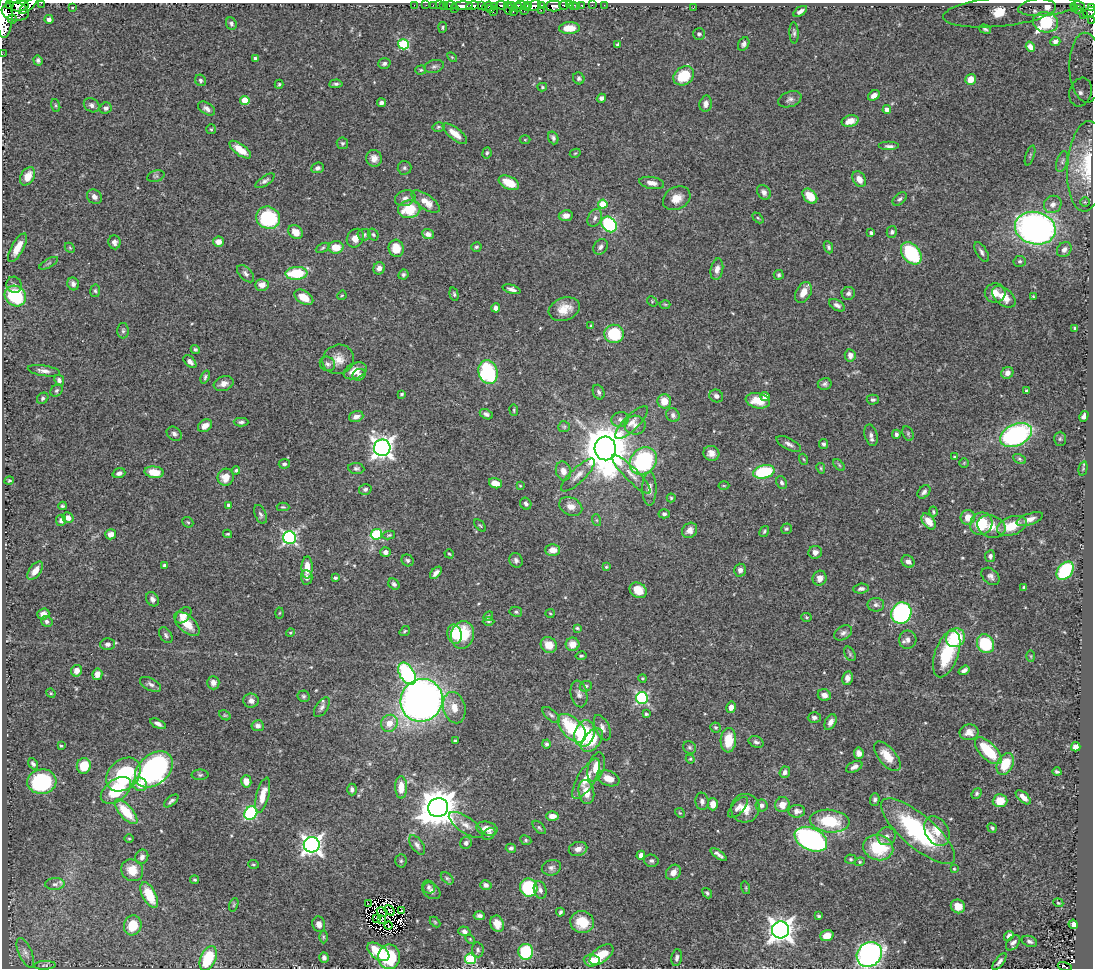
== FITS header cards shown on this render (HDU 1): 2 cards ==
NAXIS1  =                 1091
NAXIS2  =                  966

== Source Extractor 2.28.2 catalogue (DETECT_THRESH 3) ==
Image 1091 x 966 px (HDU 1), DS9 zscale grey, 1 PNG px = 1 image px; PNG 1095 x 970 px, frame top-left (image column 1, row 966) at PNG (2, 3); each listed source drawn as its Kron ellipse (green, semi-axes under 4 px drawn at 4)
Background 0.549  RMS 0.02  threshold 0.0592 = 3 sigma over >= 5 px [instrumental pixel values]
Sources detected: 529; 5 with non-positive FLUX_AUTO (blend fragments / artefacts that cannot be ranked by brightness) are neither listed nor drawn; of the other 524, the 500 brightest by FLUX_AUTO listed and drawn (24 fainter detections omitted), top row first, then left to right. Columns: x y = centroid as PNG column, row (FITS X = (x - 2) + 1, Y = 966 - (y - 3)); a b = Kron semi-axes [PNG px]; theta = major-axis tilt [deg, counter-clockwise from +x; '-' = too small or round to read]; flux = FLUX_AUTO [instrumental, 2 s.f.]
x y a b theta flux
41 3 2 2 - 27
9 4 2 2 - 59
414 5 2 2 - 6.3
426 5 2 2 - 4.1
433 5 2 2 - 7.5
439 5 2 2 - 4.6
443 5 4 3 - 18
451 5 6 2 -4 42
501 5 6 3 -1 130
511 5 4 3 - 120
523 5 7 3 -16 63
527 5 2 2 - 31
542 5 2 2 - 42
564 5 5 4 - 100
570 5 3 2 - 16
573 5 3 3 - 46
582 5 3 3 - 28
592 5 2 2 - 7.5
604 5 2 2 - 3.5
1077 5 7 3 -1 160
20 6 8 5 9 440
28 6 12 4 42 490
462 6 10 4 2 510
473 6 6 3 14 180
481 6 3 3 - 54
487 6 6 4 34 88
494 6 4 3 - 110
532 6 9 5 18 590
554 6 7 5 0 420
1047 6 29 9 6 13
72 7 3 3 - 1.3
517 7 5 4 - 59
577 7 3 2 - 6.8
1091 7 3 3 - 73
490 8 3 2 - 15
508 8 6 4 -81 19
693 8 2 2 - 7.2
455 9 3 2 - 13
1075 9 3 2 - 16
541 10 2 2 - 90
1079 10 2 2 - 3.8
15 11 13 9 -9 760
513 11 3 2 - 35
524 11 2 2 - 18
800 11 8 4 33 4.7
493 12 2 2 - 31
999 12 57 14 6 64
1089 12 6 4 24 49
1084 14 3 2 - 30
5 17 20 8 89 1600
12 19 4 3 - 110
49 19 4 4 - 8.6
1091 20 4 2 - 13
1046 22 12 10 -13 240
231 24 6 5 - 3.6
443 27 5 3 - 1.5
569 28 10 6 3 22
985 29 6 3 -16 2.4
794 33 10 4 -87 3.3
699 34 6 6 - 4.4
1055 41 5 4 - 4.7
403 44 5 5 - 94
744 44 7 5 61 3.7
618 45 3 3 - 2.4
1030 47 5 4 - 6
2 54 2 2 - 1.5
452 57 6 3 -45 1.5
255 58 4 3 - 2.8
38 60 5 4 - 3.2
384 63 6 5 - 3.7
434 66 10 6 15 4
1086 68 35 16 -88 73
421 70 5 4 - 1.8
684 76 11 8 37 44
579 78 6 5 - 3.4
971 79 6 5 - 17
201 80 6 5 - 3.3
279 84 4 3 - 1.8
336 84 7 4 5 3
542 87 5 4 - 1.6
1081 92 14 11 71 16
874 95 6 4 37 8.3
601 98 5 4 - 4.1
790 99 12 7 19 5.3
245 100 4 4 - 34
381 103 4 3 - 4.2
706 104 8 6 78 7.4
56 105 6 4 -71 2
92 105 8 6 -35 5.1
106 108 6 5 - 4.1
207 109 9 5 -32 5.1
887 109 4 4 - 8.3
850 121 8 5 16 15
438 127 6 4 15 2.1
211 129 5 5 - 1.7
455 134 15 6 -38 15
553 138 6 5 - 4.3
525 140 5 3 - 1.3
342 143 6 5 - 2.6
889 146 10 4 0 5
240 150 13 5 -36 22
487 153 6 4 82 2.5
575 153 5 4 - 1.4
1030 155 10 3 71 2
374 158 8 8 - 7.8
1062 162 11 5 74 3.2
1087 166 45 19 86 56
318 168 6 5 - 4.3
404 168 7 7 - 3
28 176 10 6 60 17
156 176 9 5 18 3
859 179 8 6 -57 11
265 181 11 4 34 4
509 183 11 6 -25 23
652 183 13 6 -10 9
764 192 8 6 -52 5.3
810 196 9 6 -47 24
94 197 8 6 -42 5.8
405 198 10 7 19 6.7
677 198 14 11 28 15
900 199 8 5 41 3.2
425 202 16 7 -36 19
1085 202 5 5 - 1.8
603 204 5 4 - 34
1053 204 9 8 - 7.3
409 209 11 9 9 45
566 216 7 5 9 6.9
268 218 12 11 - 91
595 218 9 6 62 5.2
758 218 6 4 -45 1.9
609 224 8 6 -48 130
1035 228 20 16 -14 510
295 232 8 6 -43 13
892 232 6 5 - 2.9
871 233 4 3 - 2.7
373 234 6 5 - 2.2
428 234 6 5 - 5.3
364 235 6 6 - 3.2
355 238 10 8 57 10
114 242 7 6 - 4.8
218 242 5 5 - 11
336 247 7 6 - 19
476 247 5 5 - 2.7
600 247 8 6 52 5.1
828 247 6 4 -66 2.8
18 248 16 6 61 18
70 248 6 4 -45 1.9
322 248 7 4 28 2
396 248 8 7 - 20
1064 250 8 6 53 5.8
982 252 11 5 -59 4.8
911 253 12 8 -51 100
1020 261 6 5 - 2.4
49 263 10 3 29 2
379 268 6 5 - 6.8
717 269 11 6 79 7.6
296 273 11 6 3 55
246 274 10 6 -46 4.5
403 274 5 5 - 2.9
779 275 5 5 - 2.2
73 284 6 5 - 5.9
14 285 8 7 - 4.4
262 285 7 6 - 11
512 289 9 4 -17 5
95 291 6 5 - 2.3
803 292 11 7 62 13
848 293 6 6 - 3.8
995 293 10 9 - 13
454 294 7 4 -76 2.4
342 295 5 4 - 1.4
15 296 11 10 - 85
304 297 10 6 -33 18
1004 297 13 8 -40 19
1033 297 4 3 - 1.3
652 301 6 4 -47 1.5
665 304 5 3 - 1.4
837 305 9 5 -30 5.5
496 308 4 4 - 5.5
564 309 16 11 19 21
591 326 4 3 - 1.4
1075 328 3 3 - 2.8
123 331 8 6 90 2.9
614 334 9 9 - 73
195 349 5 4 - 2.1
850 355 6 5 - 6.9
338 359 16 14 21 16
190 362 8 5 -45 5.1
327 364 8 7 - 4.3
44 371 16 5 -9 6.7
355 371 12 7 23 17
488 372 12 9 -75 130
1007 373 6 5 - 7.1
359 375 7 5 27 5.2
205 377 7 4 69 2.8
59 380 6 4 -66 4.1
224 384 10 7 20 9
825 384 7 6 - 3.4
56 391 7 5 46 2.5
1027 391 4 3 - 3.6
599 392 7 5 -67 3.7
402 394 3 3 - 2.6
716 396 7 6 - 4.9
765 397 4 4 - 14
43 398 6 5 - 2.6
873 400 6 5 - 3.5
664 401 7 7 - 18
758 401 12 7 -11 23
514 410 5 3 - 1.4
486 414 7 4 -26 3.8
673 415 7 6 - 5.1
356 416 7 5 19 7.4
1084 416 5 4 - 5.6
620 419 9 7 16 5.1
241 422 7 4 -2 3.2
632 422 22 7 45 13
635 425 10 9 - 7.9
205 426 7 5 36 9.6
564 427 6 5 - 2.2
908 433 7 5 -65 2.3
174 434 8 6 -35 4.3
896 434 4 4 - 3.4
871 435 11 6 -74 5.4
1016 435 17 11 24 220
1060 439 7 6 - 2.5
789 444 13 5 -27 5.9
823 444 5 4 - 2.7
382 448 8 8 - 840
605 448 12 10 -86 5300
711 453 8 7 - 10
955 457 3 3 - 2.6
803 459 5 3 - 1.4
1019 459 7 4 -27 2.2
643 461 15 12 45 150
964 463 5 5 - 1.4
284 464 5 4 - 2.6
839 465 7 4 -46 1.9
356 468 8 5 -6 3.2
821 468 5 4 - 1.5
1083 468 7 4 76 2.1
236 470 4 4 - 2.4
563 471 9 7 -75 11
154 472 10 5 -6 21
764 472 11 6 13 88
119 473 6 4 19 5.5
631 474 26 6 -45 13
578 475 22 7 44 11
226 477 8 8 - 16
9 481 5 4 - 1.6
495 483 6 5 - 15
781 483 6 5 - 3.2
520 486 4 4 - 1.3
724 486 5 3 - 1.3
365 489 6 5 - 3.1
649 489 17 7 90 10
924 492 7 5 48 4
671 498 4 4 - 1.9
526 504 6 5 - 4
229 505 4 3 - 4.4
63 506 4 3 - 2.2
571 506 12 8 -26 11
283 507 6 4 -1 1.8
933 512 5 4 - 1.9
260 514 10 5 -67 4
664 514 5 4 - 3.1
968 517 7 7 - 16
68 518 6 5 - 9.3
1030 519 14 5 19 9.1
61 520 5 5 - 5.1
596 520 6 4 -70 1.7
929 521 9 6 -52 15
188 522 6 4 -42 2
981 524 11 10 - 48
480 525 7 3 -48 1.6
991 526 14 11 -19 17
1012 526 15 9 21 28
786 529 5 5 - 2.4
690 530 8 7 - 7.7
764 531 6 4 60 2.2
111 534 5 5 - 8.9
228 534 4 3 - 1.7
376 534 6 5 - 94
389 535 6 4 11 2
289 538 6 6 - 250
553 550 7 6 - 13
386 552 5 5 - 5.6
815 552 7 6 - 7.7
449 554 5 3 - 1.6
990 556 6 5 - 3.3
408 560 6 5 - 3.2
516 560 7 6 - 4.4
908 561 7 5 -38 6.6
165 565 4 3 - 3.3
606 567 4 3 - 2
307 568 11 5 89 19
740 570 6 6 - 6
35 571 10 5 54 10
1065 571 10 7 51 100
436 573 7 4 46 5.2
991 576 10 7 -41 5.2
307 577 7 6 - 4.9
335 578 4 3 - 2.1
820 578 7 7 - 9.4
394 584 6 5 - 3.3
1024 587 3 3 - 2.8
861 589 8 5 7 4.5
638 590 9 7 -32 20
152 599 7 6 - 4.9
876 605 8 7 - 4.8
516 612 6 5 - 2.5
279 613 5 3 - 1.3
550 613 5 4 - 1.5
901 613 11 10 - 250
43 614 6 5 - 7.3
183 615 9 6 47 12
488 616 5 4 - 2
806 617 5 4 - 1.6
47 621 6 5 - 3.5
489 621 6 3 0 1.4
187 624 15 8 -43 22
577 628 4 3 - 1.7
405 631 5 3 - 1.6
291 633 4 4 - 1.8
843 633 9 6 33 4.6
455 634 10 7 -76 30
166 635 9 5 -57 3.2
463 635 14 11 74 55
955 638 10 9 - 61
908 640 9 8 - 7
108 644 7 6 - 4.8
572 644 7 6 - 13
985 644 10 8 -59 74
549 645 8 7 - 18
850 654 8 5 -61 2.4
947 654 24 11 70 62
581 656 5 3 - 1.6
1031 656 6 4 -88 1.5
964 670 6 3 35 4.3
76 671 6 5 - 6.6
97 674 6 5 - 9.7
407 674 12 7 -59 170
643 678 4 4 - 1.7
847 678 7 5 79 7.5
213 683 7 6 - 6.8
151 684 11 6 -27 4.9
586 686 6 5 - 3
51 693 5 4 - 1.6
579 694 13 8 -78 6.6
824 695 6 6 - 7.7
304 696 6 6 - 2.7
642 698 6 6 - 190
422 700 22 20 49 980
251 701 8 7 - 6.2
322 707 11 6 55 4.9
731 707 6 4 78 7.8
454 708 16 11 -76 16
646 714 4 3 - 2.6
225 715 6 4 -29 1.7
551 715 11 5 -41 4
814 718 6 5 - 4.1
830 722 8 5 63 6.4
389 723 9 8 - 16
158 724 8 4 -26 5.6
258 726 6 5 - 5.5
716 727 5 5 - 2.2
572 728 17 10 -46 71
602 728 13 7 -66 7.1
969 732 9 8 - 9.2
585 733 13 10 73 92
592 740 14 8 50 28
728 740 12 7 85 34
455 741 3 3 - 2.2
756 742 8 5 -24 3.6
547 744 4 4 - 2.8
61 746 3 2 - 1.7
689 747 7 6 - 2.6
1076 747 4 4 - 12
988 751 17 8 -45 64
859 753 6 5 - 7.5
887 756 18 8 -50 24
690 759 5 4 - 1.6
33 764 6 4 -51 3.7
1005 764 11 8 62 37
84 766 8 7 - 24
596 767 15 8 73 17
854 767 9 5 26 6.2
154 769 21 15 41 260
785 772 6 5 - 4.9
1057 772 4 3 - 2.2
123 775 19 14 43 110
200 775 8 5 0 2.6
608 778 11 7 -22 16
586 779 23 8 60 22
246 781 6 5 - 12
42 782 14 12 7 110
140 784 7 6 - 19
401 787 11 6 -90 19
352 789 6 5 - 3.9
116 790 17 10 38 61
586 792 12 7 -79 17
977 793 6 4 48 2.4
263 795 18 6 75 20
1023 797 9 4 -41 9.3
875 800 6 5 - 3.6
171 801 8 3 39 3.1
702 801 9 6 -79 5.6
1000 801 7 6 - 20
713 804 6 5 - 14
762 805 6 6 - 4.3
782 805 7 7 - 12
738 807 13 6 47 7.2
438 808 10 9 - 3700
745 808 14 14 - 18
797 811 8 6 3 6.7
126 812 15 6 -48 40
251 813 7 6 - 130
680 813 5 4 - 1.4
552 816 6 5 - 11
830 821 20 11 -6 65
466 825 20 8 -34 12
539 827 8 4 -47 2.4
992 828 5 4 - 2.1
487 829 10 7 -12 15
918 831 47 16 -40 170
937 831 16 11 -60 19
489 834 7 5 42 3.4
887 836 9 9 - 7
129 839 5 3 - 1.3
811 839 17 11 -26 360
526 840 6 4 -25 2
466 843 6 5 - 4.3
312 845 8 8 - 690
417 845 11 6 -55 5.1
511 848 5 4 - 3.3
878 848 15 12 -15 65
578 849 9 7 14 7.5
641 855 4 4 - 6.1
719 855 9 3 -36 5
142 857 7 6 - 5.6
851 859 6 4 -4 2.2
401 861 7 5 88 2.4
651 861 7 6 - 3.4
860 862 5 4 - 1.8
253 864 5 3 - 1.6
551 868 10 7 16 5
954 869 4 4 - 1.3
132 870 11 10 - 21
673 872 8 6 51 9.7
447 878 7 4 -41 2.3
195 880 4 3 - 2
55 884 10 6 2 5.1
486 885 6 5 - 5.1
429 887 7 6 - 4
529 888 9 8 - 87
746 888 6 4 -73 1.7
540 890 9 6 -73 4.9
431 891 10 7 -37 5.6
707 893 6 4 -50 2.3
149 895 14 6 -62 36
368 903 4 2 - 1.7
1058 903 5 4 - 1.6
234 905 7 4 70 1.6
958 906 7 6 - 14
389 910 5 2 - 2.9
402 911 3 3 - 1.3
382 912 6 2 -31 2.3
560 912 4 3 - 2.4
479 916 6 4 -3 3.9
819 916 4 3 - 1.7
377 919 2 2 - 1.3
381 919 3 2 - 3
435 922 6 4 -45 1.5
582 922 12 11 - 32
319 924 8 6 -77 7.5
497 924 8 6 -68 13
1073 924 5 4 - 7.9
133 925 10 8 73 31
388 926 4 2 - 1.9
781 930 8 8 - 1200
464 931 6 4 -18 4.7
827 936 6 5 - 16
1009 936 5 4 - 4.9
323 937 6 4 -89 2.1
470 939 5 3 - 1.3
1029 941 8 5 -21 4
1013 943 9 5 50 5.1
478 950 7 5 -82 3.4
378 952 12 7 -35 49
526 952 8 7 - 79
25 953 16 6 -66 6.4
869 954 13 11 41 400
601 955 14 7 37 34
389 957 12 11 - 75
208 958 13 7 66 59
324 958 5 4 - 4.5
677 958 8 5 80 4.4
470 959 5 5 - 110
592 960 8 6 -4 15
999 962 10 4 52 4.8
45 965 11 3 3 2.1
1065 966 7 3 -18 42
At the frame edge (FLAGS 8, measured only in part): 12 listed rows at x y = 41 3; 9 4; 28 6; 1091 7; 1089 12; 5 17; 1091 20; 2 54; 1086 68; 1081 92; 869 954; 1065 966
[24 fainter detections neither listed nor drawn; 5 non-positive-flux detections neither listed nor drawn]